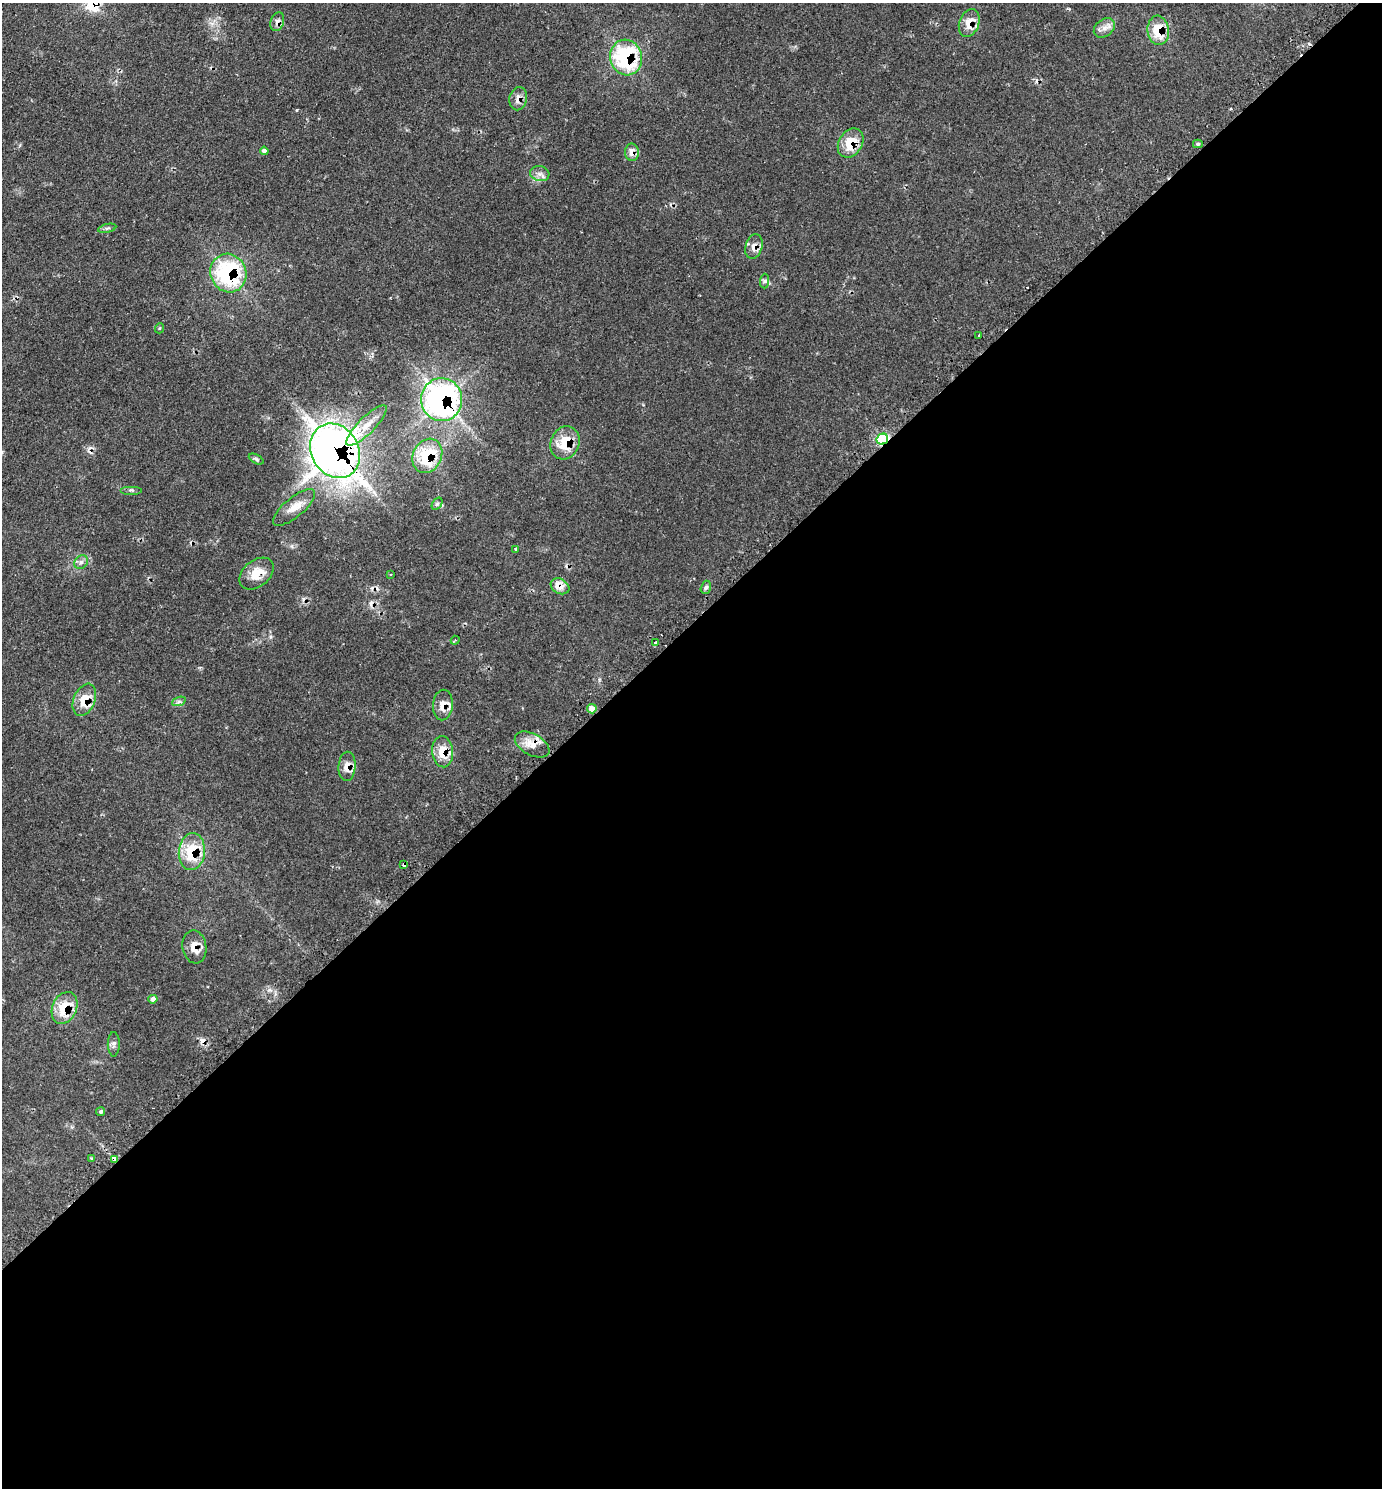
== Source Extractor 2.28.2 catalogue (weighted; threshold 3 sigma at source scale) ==
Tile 15 of 4 x 4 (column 3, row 4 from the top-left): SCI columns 3090-4469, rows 51-1536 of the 6036 x 6039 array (HDU 1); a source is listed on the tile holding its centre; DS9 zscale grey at full resolution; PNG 1384 x 1490 px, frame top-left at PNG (2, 3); each listed source drawn as its Kron ellipse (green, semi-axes under 4 px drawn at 4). Shown black and unused: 58% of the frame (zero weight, under 2 of 3 exposures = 4% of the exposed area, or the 3 px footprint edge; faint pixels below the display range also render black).
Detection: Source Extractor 2.28.2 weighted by HDU 2 'WHT'; one run over the whole footprint, this tile lists its part. Background 0.136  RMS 0.0079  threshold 0.0356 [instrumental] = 3 sigma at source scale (4.5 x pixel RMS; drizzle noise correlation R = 1.50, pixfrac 1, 0.05/0.05 arcsec/px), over >= 5 px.
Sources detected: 60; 9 cosmic-ray / hot-pixel residue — neither listed nor drawn; the other 51 listed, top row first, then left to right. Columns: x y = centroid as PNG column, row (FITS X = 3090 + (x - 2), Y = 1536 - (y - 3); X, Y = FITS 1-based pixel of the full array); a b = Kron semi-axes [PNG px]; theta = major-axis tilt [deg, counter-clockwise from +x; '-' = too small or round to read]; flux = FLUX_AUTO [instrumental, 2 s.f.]
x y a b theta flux
277 22 10 6 71 3.3
969 23 14 10 70 10
1104 28 12 8 37 4.8
1158 30 15 10 -85 21
626 57 18 16 -73 72
518 99 12 8 77 5.4
851 143 15 11 59 20
1198 144 5 4 - 1.4
264 151 4 4 - 3.6
632 152 9 7 -89 6
540 174 9 7 -12 3.4
107 228 9 3 13 1.4
754 247 12 8 74 5.7
228 273 19 18 - 79
765 281 7 4 89 1.4
160 328 5 3 - 0.66
979 335 3 2 - 0.82
442 400 21 20 - 210
366 426 27 8 45 11
882 439 6 5 - 110
565 443 17 14 66 22
335 451 28 23 -60 790
427 456 18 14 64 39
256 459 8 4 -27 1.4
131 490 11 2 0 1.2
437 504 7 4 56 1.3
294 508 26 9 39 9.6
516 549 3 3 - 1.6
81 562 7 6 - 2.3
257 574 19 13 39 13
391 574 4 2 - 0.54
560 586 10 7 -30 9
706 587 7 5 73 1.6
455 640 4 3 - 0.94
655 643 4 3 - 10
84 700 17 10 67 14
179 701 7 4 20 1.7
443 705 15 10 86 8
592 709 5 4 - 10
532 745 19 10 -28 11
443 752 16 10 -86 14
347 766 14 8 87 6.8
192 852 18 13 84 29
404 864 3 3 - 1.5
194 947 16 12 -81 9.6
153 999 5 4 - 4.4
64 1008 16 12 66 22
114 1044 12 6 90 2.3
101 1112 4 4 - 1.5
92 1159 4 3 - 1
115 1159 3 3 - 5.9
Overlapping masked pixels (flux is a lower limit): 26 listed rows (the first 20) at x y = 277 22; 969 23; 1158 30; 626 57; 518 99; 851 143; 632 152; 754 247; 228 273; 442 400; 882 439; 565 443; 335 451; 427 456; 257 574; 560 586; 84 700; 443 705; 532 745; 443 752
Unlisted compact peaks at least as high as the median listed source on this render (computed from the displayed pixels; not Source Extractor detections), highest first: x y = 297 110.